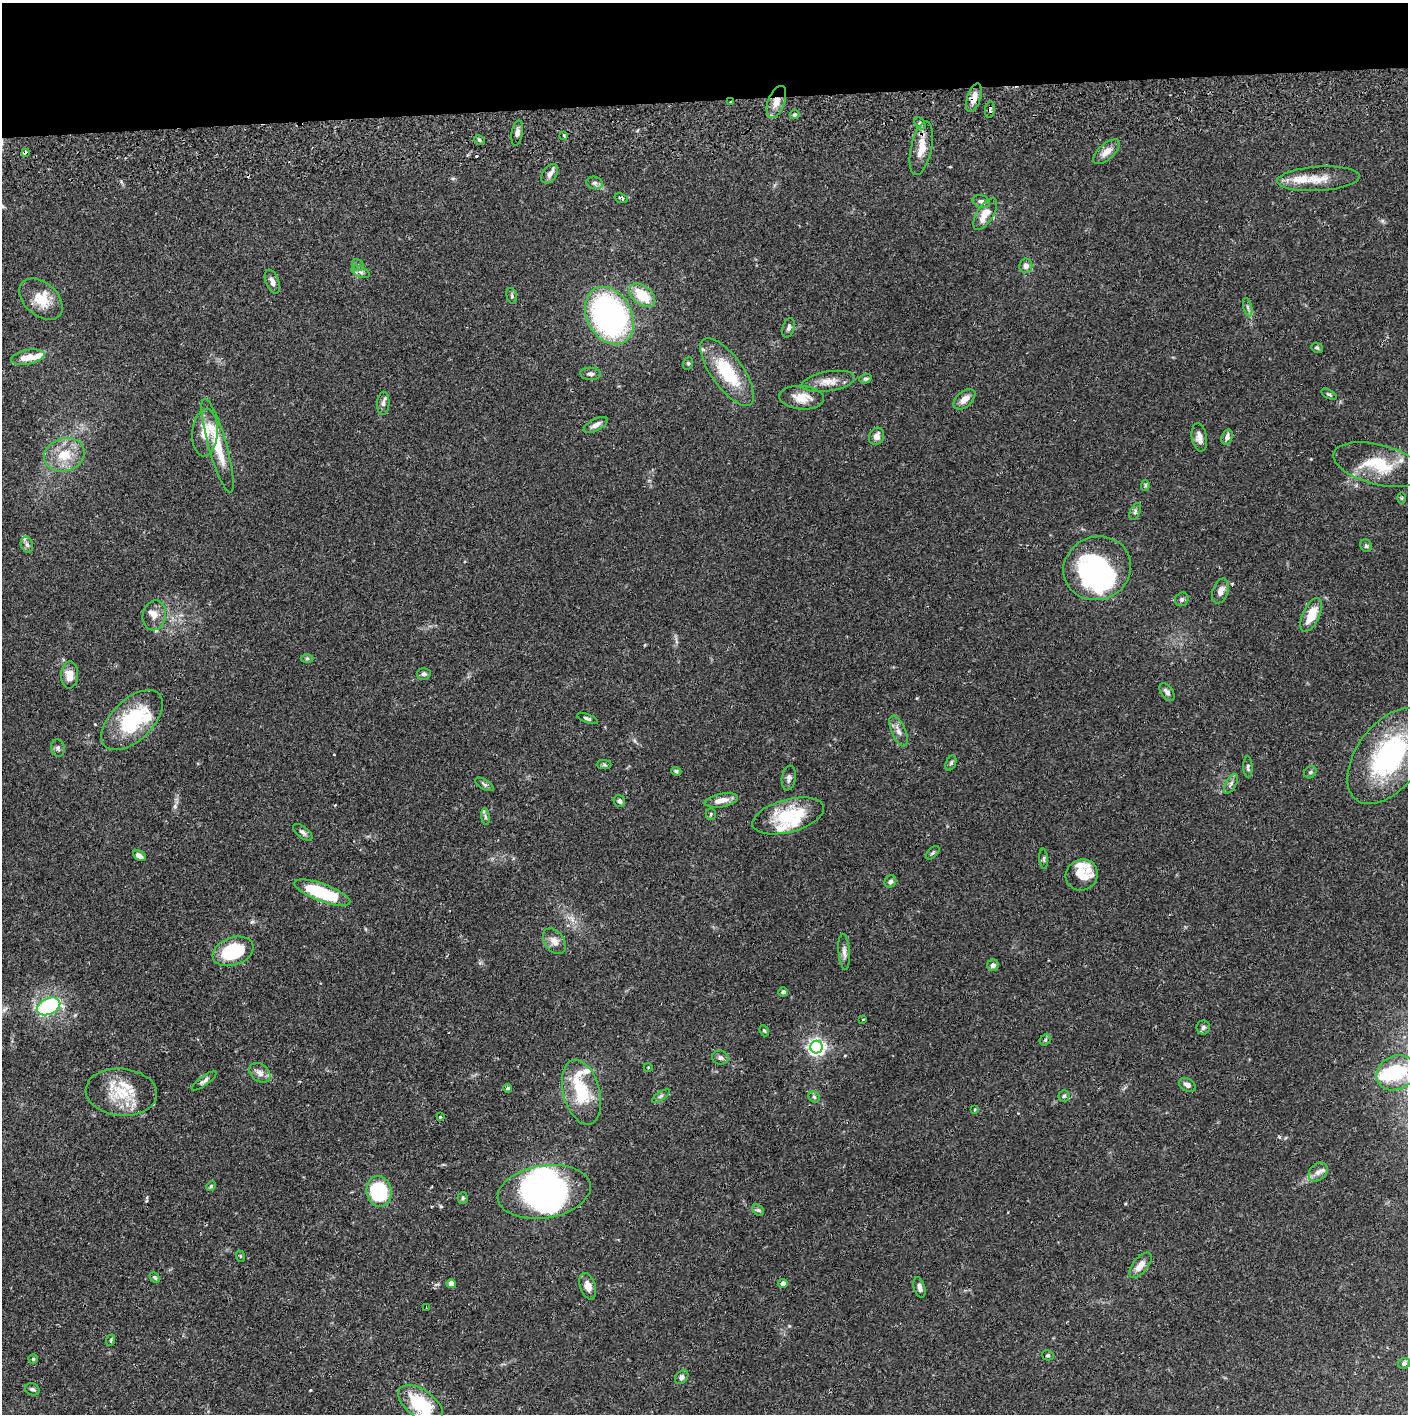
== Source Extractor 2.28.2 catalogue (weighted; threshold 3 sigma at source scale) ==
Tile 2 of 3 x 3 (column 2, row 1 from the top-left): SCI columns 1412-2817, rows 2889-4300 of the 4229 x 4358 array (HDU 1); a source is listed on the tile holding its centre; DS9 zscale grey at full resolution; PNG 1410 x 1416 px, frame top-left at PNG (2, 3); each listed source drawn as its Kron ellipse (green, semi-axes under 4 px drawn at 4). Shown black and unused: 7% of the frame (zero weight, under 2 of 3 exposures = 3% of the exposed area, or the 3 px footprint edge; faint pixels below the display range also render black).
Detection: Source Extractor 2.28.2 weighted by HDU 2 'WHT'; one run over the whole footprint, this tile lists its part. Background 0.068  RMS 0.0049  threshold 0.0221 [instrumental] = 3 sigma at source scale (4.5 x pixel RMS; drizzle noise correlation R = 1.50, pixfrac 1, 0.05/0.05 arcsec/px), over >= 5 px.
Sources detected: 157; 3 inside a brighter object's white glare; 4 cosmic-ray / hot-pixel residue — neither listed nor drawn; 18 inside a brighter listed object's ellipse — not listed separately; the other 132 listed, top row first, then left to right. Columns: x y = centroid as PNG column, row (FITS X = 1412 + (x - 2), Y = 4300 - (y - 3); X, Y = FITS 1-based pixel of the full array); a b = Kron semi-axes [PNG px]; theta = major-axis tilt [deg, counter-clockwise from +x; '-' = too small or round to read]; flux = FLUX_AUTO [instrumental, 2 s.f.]
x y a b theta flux
974 98 15 6 72 4.5
731 102 3 3 - 0.69
776 102 17 8 69 5.5
990 110 8 4 85 1.6
794 115 5 4 - 0.92
920 123 7 4 -53 0.93
517 133 12 5 81 1.9
564 135 4 3 - 1.1
479 140 5 4 - 0.77
921 148 27 10 78 8.1
25 152 3 3 - 4.2
1106 152 16 7 42 4.3
550 174 11 7 54 2.1
1318 179 41 12 4 9.7
595 183 8 6 -14 1.4
621 198 7 4 -19 1.2
981 201 9 6 -16 1.6
985 214 18 8 58 7.2
358 265 6 5 - 1
1026 266 7 6 - 2.6
361 272 10 5 -27 1.3
272 282 12 6 -68 2.6
642 295 15 9 -39 14
512 296 8 5 -74 0.89
41 299 25 16 -42 11
1248 307 9 4 -76 1.1
609 316 30 22 -62 130
789 328 10 6 73 1.6
1317 348 6 5 - 0.75
28 357 17 7 11 7.1
688 363 6 5 - 0.7
727 372 40 16 -54 26
591 374 10 6 -4 1.6
865 379 6 4 17 1.1
828 381 27 10 9 6.1
1329 394 8 4 -31 0.86
802 398 22 11 -5 7.5
964 399 13 7 41 4
383 403 11 6 87 1.8
596 425 13 6 27 2.7
205 433 24 12 86 9.4
877 436 9 7 67 2.7
1199 437 14 7 -80 3.2
1227 437 8 5 73 2.2
218 446 49 9 -74 17
64 455 21 16 17 12
1378 464 46 20 -14 22
1145 485 5 4 - 0.72
1401 498 6 4 90 0.6
1135 512 9 5 64 1.2
27 545 8 6 -72 1.5
1366 546 7 5 -56 0.94
1097 568 34 31 22 85
1220 591 13 7 71 3.4
1182 599 7 6 - 1.1
154 615 15 11 78 4.4
1311 615 18 8 65 10
307 658 6 4 0 0.72
424 674 7 6 - 1.3
70 675 13 8 87 5.8
1167 692 10 6 -55 1.9
587 718 11 4 -19 1
132 720 38 20 43 35
898 731 16 7 -67 3.1
58 748 9 6 -75 1.3
1389 756 55 32 53 72
951 763 8 5 66 1.1
604 765 7 4 -1 0.76
1248 767 11 4 -88 1.1
676 771 5 4 - 0.76
1310 772 7 5 45 0.88
789 778 12 7 81 1.9
484 784 10 5 -30 1.1
1231 784 11 5 60 1.6
721 800 17 6 11 4.9
619 801 6 5 - 1.2
711 814 5 5 - 0.7
788 816 37 16 15 27
485 817 8 4 -81 0.99
303 832 11 5 -38 1.6
933 853 8 5 45 0.86
139 856 7 4 -30 2.5
1044 859 10 4 -86 0.98
1082 875 16 15 - 8.7
890 882 6 5 - 1.6
322 893 30 8 -20 31
554 941 14 9 -54 3.8
233 951 21 13 20 27
844 952 18 5 -85 2.3
993 965 6 5 - 1.9
783 992 5 4 - 1.2
48 1006 12 8 25 51
863 1020 3 2 - 0.37
1203 1027 7 6 - 1.2
764 1031 6 4 -67 0.62
1045 1040 6 5 - 0.82
816 1047 6 6 - 180
720 1058 8 7 - 1.5
648 1067 4 3 - 0.4
260 1073 12 8 -40 3.1
1396 1073 20 17 28 25
204 1081 15 4 36 1.6
1187 1085 9 6 -28 2.2
508 1088 4 4 - 1.2
121 1092 36 23 -5 20
581 1092 33 18 -75 22
661 1096 10 4 34 1
1064 1096 5 5 - 0.78
814 1097 6 5 - 0.86
975 1109 4 3 - 0.76
440 1116 3 3 - 5.4
1318 1172 11 8 43 2.6
211 1186 5 4 - 0.62
379 1191 15 12 -81 36
544 1192 47 26 9 130
463 1198 5 5 - 0.79
758 1210 6 5 - 0.95
240 1256 6 3 -71 0.49
1140 1265 15 7 51 4.6
155 1277 6 4 -48 0.74
451 1284 4 4 - 4.2
783 1284 4 4 - 2.8
588 1286 14 7 -72 3.7
919 1287 10 5 -73 2.3
426 1307 3 2 - 0.35
111 1340 6 3 71 0.5
1048 1355 6 5 - 0.7
33 1359 4 4 - 0.7
1404 1363 6 5 - 1
682 1377 8 5 51 1.4
32 1389 7 6 - 1.3
421 1404 26 14 -36 24
Overlapping masked pixels (flux is a lower limit): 5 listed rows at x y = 974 98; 731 102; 776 102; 990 110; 25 152